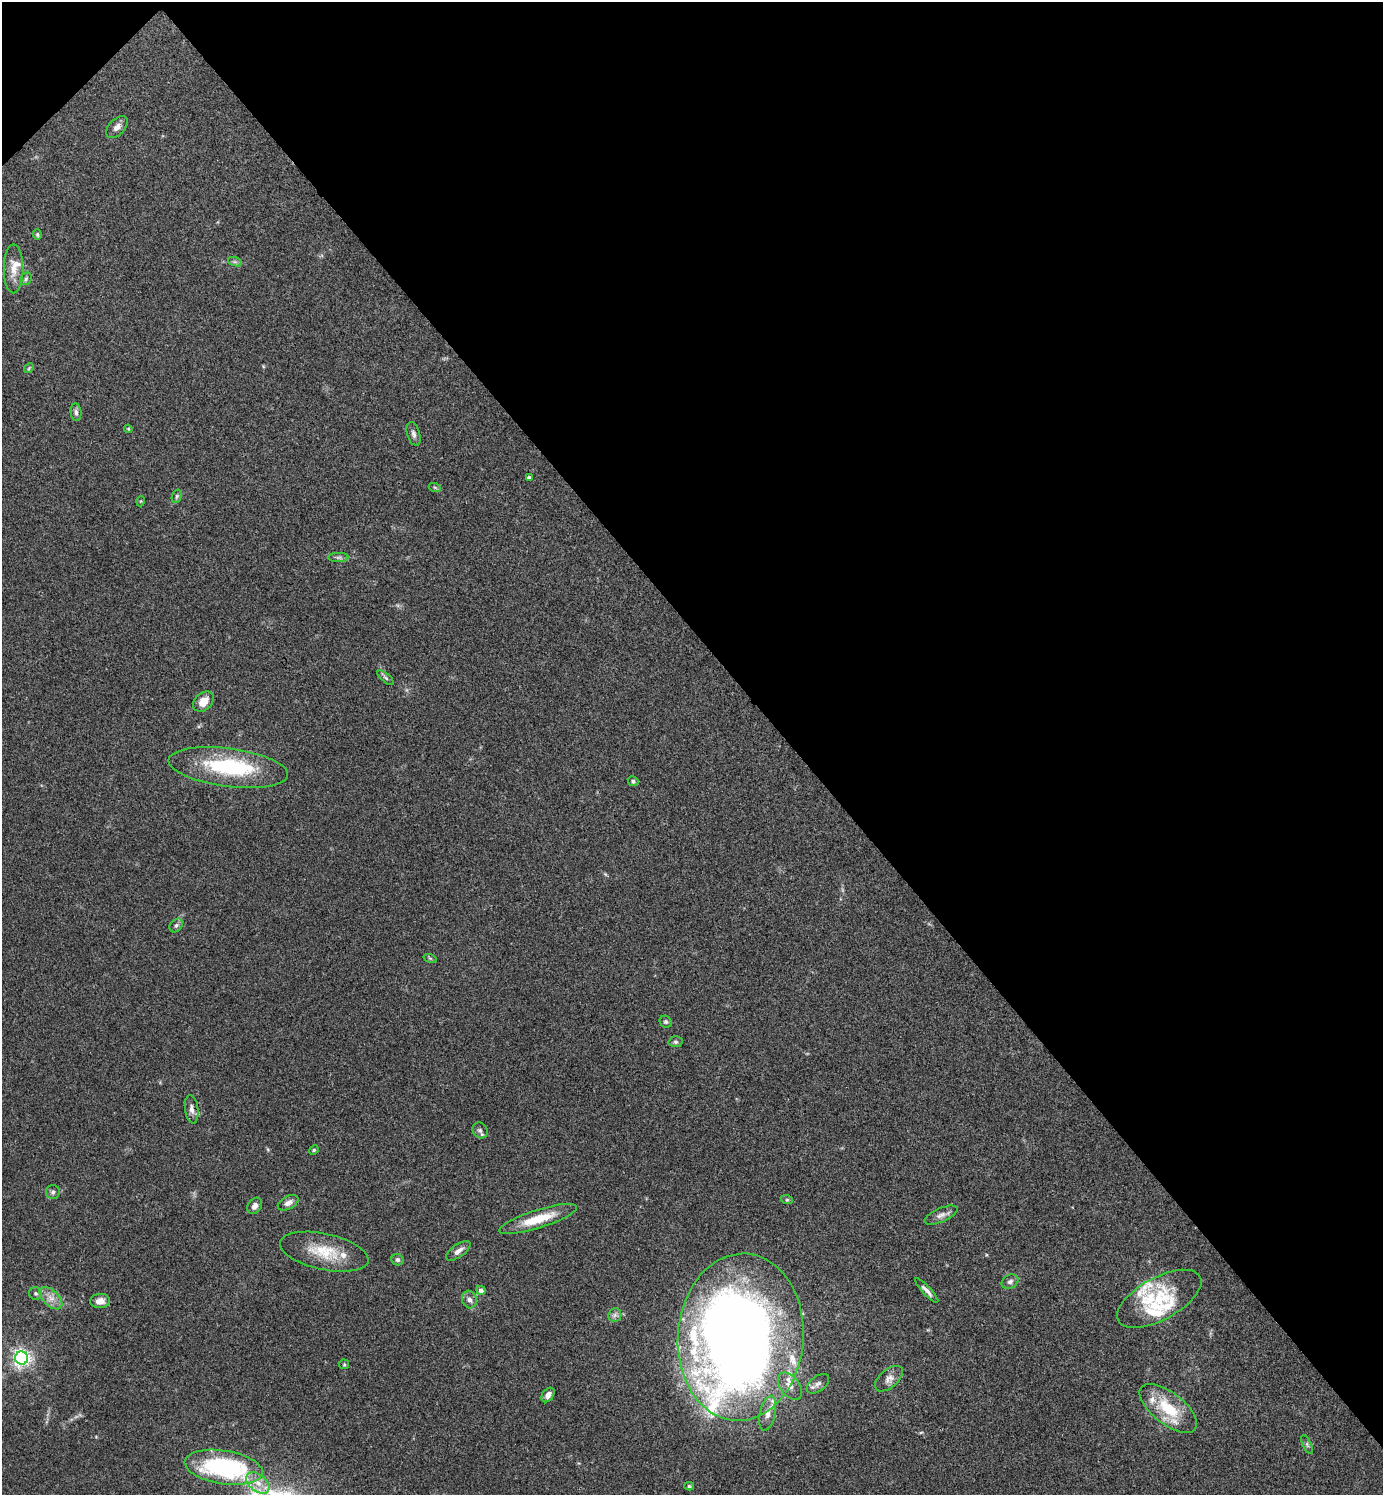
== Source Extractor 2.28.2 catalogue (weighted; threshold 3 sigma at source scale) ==
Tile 3 of 4 x 4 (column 3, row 1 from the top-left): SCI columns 2920-4300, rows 4486-5978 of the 5980 x 5981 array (HDU 1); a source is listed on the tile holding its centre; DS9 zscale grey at full resolution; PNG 1385 x 1497 px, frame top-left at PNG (2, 2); each listed source drawn as its Kron ellipse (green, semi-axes under 4 px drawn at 4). Shown black and unused: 44% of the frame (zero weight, under 3 of 4 exposures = <1% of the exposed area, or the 3 px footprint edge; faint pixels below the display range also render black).
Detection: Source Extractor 2.28.2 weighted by HDU 2 'WHT'; one run over the whole footprint, this tile lists its part. Background 0.115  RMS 0.0066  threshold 0.0295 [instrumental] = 3 sigma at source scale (4.5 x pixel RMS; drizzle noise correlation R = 1.50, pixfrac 1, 0.05/0.05 arcsec/px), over >= 5 px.
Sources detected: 69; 2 inside a brighter object's white glare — neither listed nor drawn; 11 inside a brighter listed object's ellipse — not listed separately; the other 56 listed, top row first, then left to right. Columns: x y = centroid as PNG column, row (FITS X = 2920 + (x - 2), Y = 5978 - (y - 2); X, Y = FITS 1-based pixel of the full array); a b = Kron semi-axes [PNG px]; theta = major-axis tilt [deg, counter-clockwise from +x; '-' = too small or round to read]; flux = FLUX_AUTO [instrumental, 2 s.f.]
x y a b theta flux
117 127 13 8 46 3.9
37 235 5 4 - 0.92
235 262 7 4 -18 1.4
14 269 24 10 -90 8.2
26 279 7 5 48 1.2
29 368 5 4 - 0.86
76 412 9 5 -82 1.8
128 429 4 3 - 0.66
414 434 12 6 -73 2.4
529 477 4 3 - 1.5
435 488 6 4 -20 0.93
177 496 7 4 73 1.1
141 501 5 3 - 0.58
338 557 10 4 0 1.8
386 678 10 4 -40 1.4
203 702 11 8 43 7.8
228 767 60 19 -7 62
633 781 5 4 - 1.2
176 925 8 5 48 1.7
430 958 7 4 -19 0.97
666 1022 6 5 - 1.2
675 1042 7 5 -2 1.2
192 1109 14 6 -83 3.7
480 1130 8 7 - 2
314 1150 5 4 - 0.8
53 1192 7 7 - 1.8
787 1200 6 4 -18 0.82
288 1203 11 6 28 3.2
255 1206 9 6 53 3
941 1215 18 7 23 3.5
538 1219 40 9 18 19
458 1251 14 6 35 3.9
324 1252 45 18 -12 24
397 1260 6 5 - 1.4
1010 1282 9 6 27 2.2
481 1290 4 4 - 2.7
927 1291 16 4 -47 2.8
35 1293 6 6 - 1.4
51 1298 14 7 -45 5.2
1159 1299 46 21 28 32
469 1300 9 7 -75 3.2
100 1301 10 7 5 4.6
615 1315 7 6 - 1.9
741 1337 84 63 86 990
22 1358 6 6 - 270
344 1364 5 5 - 0.72
889 1379 16 9 40 4.4
818 1384 13 7 38 3
790 1386 15 9 -53 5.7
548 1395 8 5 54 3.5
1168 1408 34 16 -38 27
768 1413 18 8 77 5.9
1307 1444 10 4 -64 1.4
224 1467 39 16 -9 100
258 1483 13 8 -38 6.9
689 1486 5 4 - 0.91
Overlapping masked pixels (flux is a lower limit): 1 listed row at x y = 192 1109
Isophote crosses this tile's border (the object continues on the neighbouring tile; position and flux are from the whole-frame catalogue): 1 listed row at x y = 741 1337